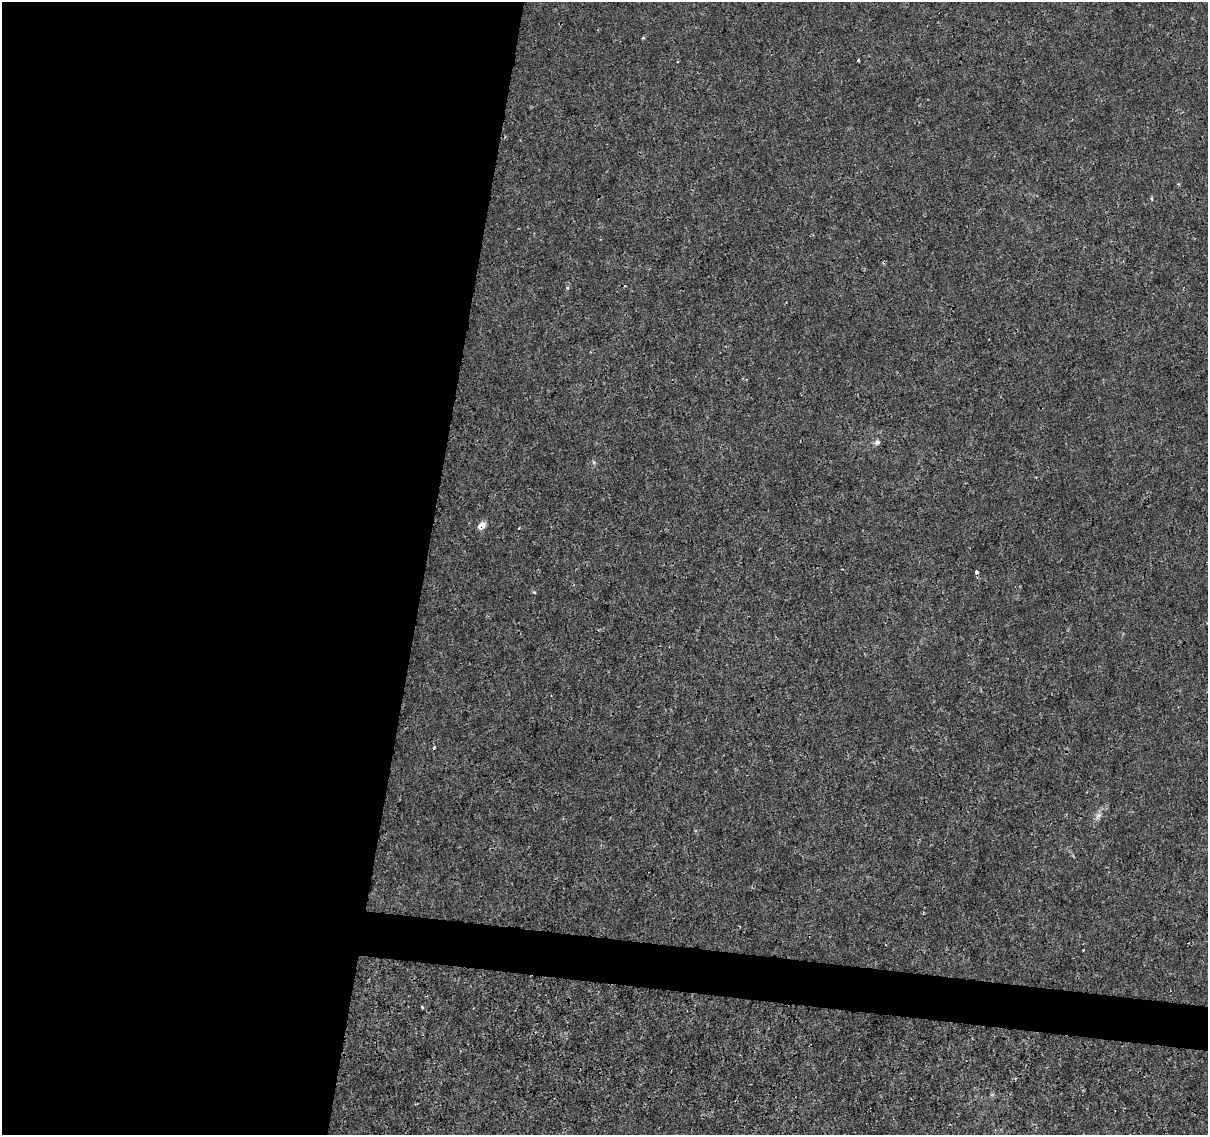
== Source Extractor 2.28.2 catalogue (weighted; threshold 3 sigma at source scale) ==
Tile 5 of 4 x 4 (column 1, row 2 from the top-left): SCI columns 10-1215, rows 2551-3683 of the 4831 x 5041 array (HDU 1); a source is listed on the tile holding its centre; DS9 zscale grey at full resolution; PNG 1210 x 1137 px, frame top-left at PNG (2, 2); no overlay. Shown black and unused: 38% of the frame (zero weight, under 3 of 4 exposures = <1% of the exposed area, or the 3 px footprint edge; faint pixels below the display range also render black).
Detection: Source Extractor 2.28.2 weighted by HDU 2 'WHT'; one run over the whole footprint, this tile lists its part. Background 1.45e-04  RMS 7.4e-04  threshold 0.00333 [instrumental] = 3 sigma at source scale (4.5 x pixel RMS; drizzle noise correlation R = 1.50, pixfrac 1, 0.0396/0.0396 arcsec/px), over >= 5 px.
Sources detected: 8; all 8 listed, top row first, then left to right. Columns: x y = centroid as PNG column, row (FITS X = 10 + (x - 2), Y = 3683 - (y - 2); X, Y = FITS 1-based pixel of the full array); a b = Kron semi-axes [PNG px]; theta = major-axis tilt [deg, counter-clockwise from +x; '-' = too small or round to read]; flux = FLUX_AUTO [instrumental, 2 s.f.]
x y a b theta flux
858 60 3 3 - 0.064
567 288 5 4 - 0.089
877 442 7 6 - 0.21
482 525 9 6 38 0.6
977 571 4 3 - 0.21
534 592 5 3 - 0.073
434 747 4 3 - 0.16
422 1007 4 3 - 0.068
Overlapping masked pixels (flux is a lower limit): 2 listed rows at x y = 482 525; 977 571